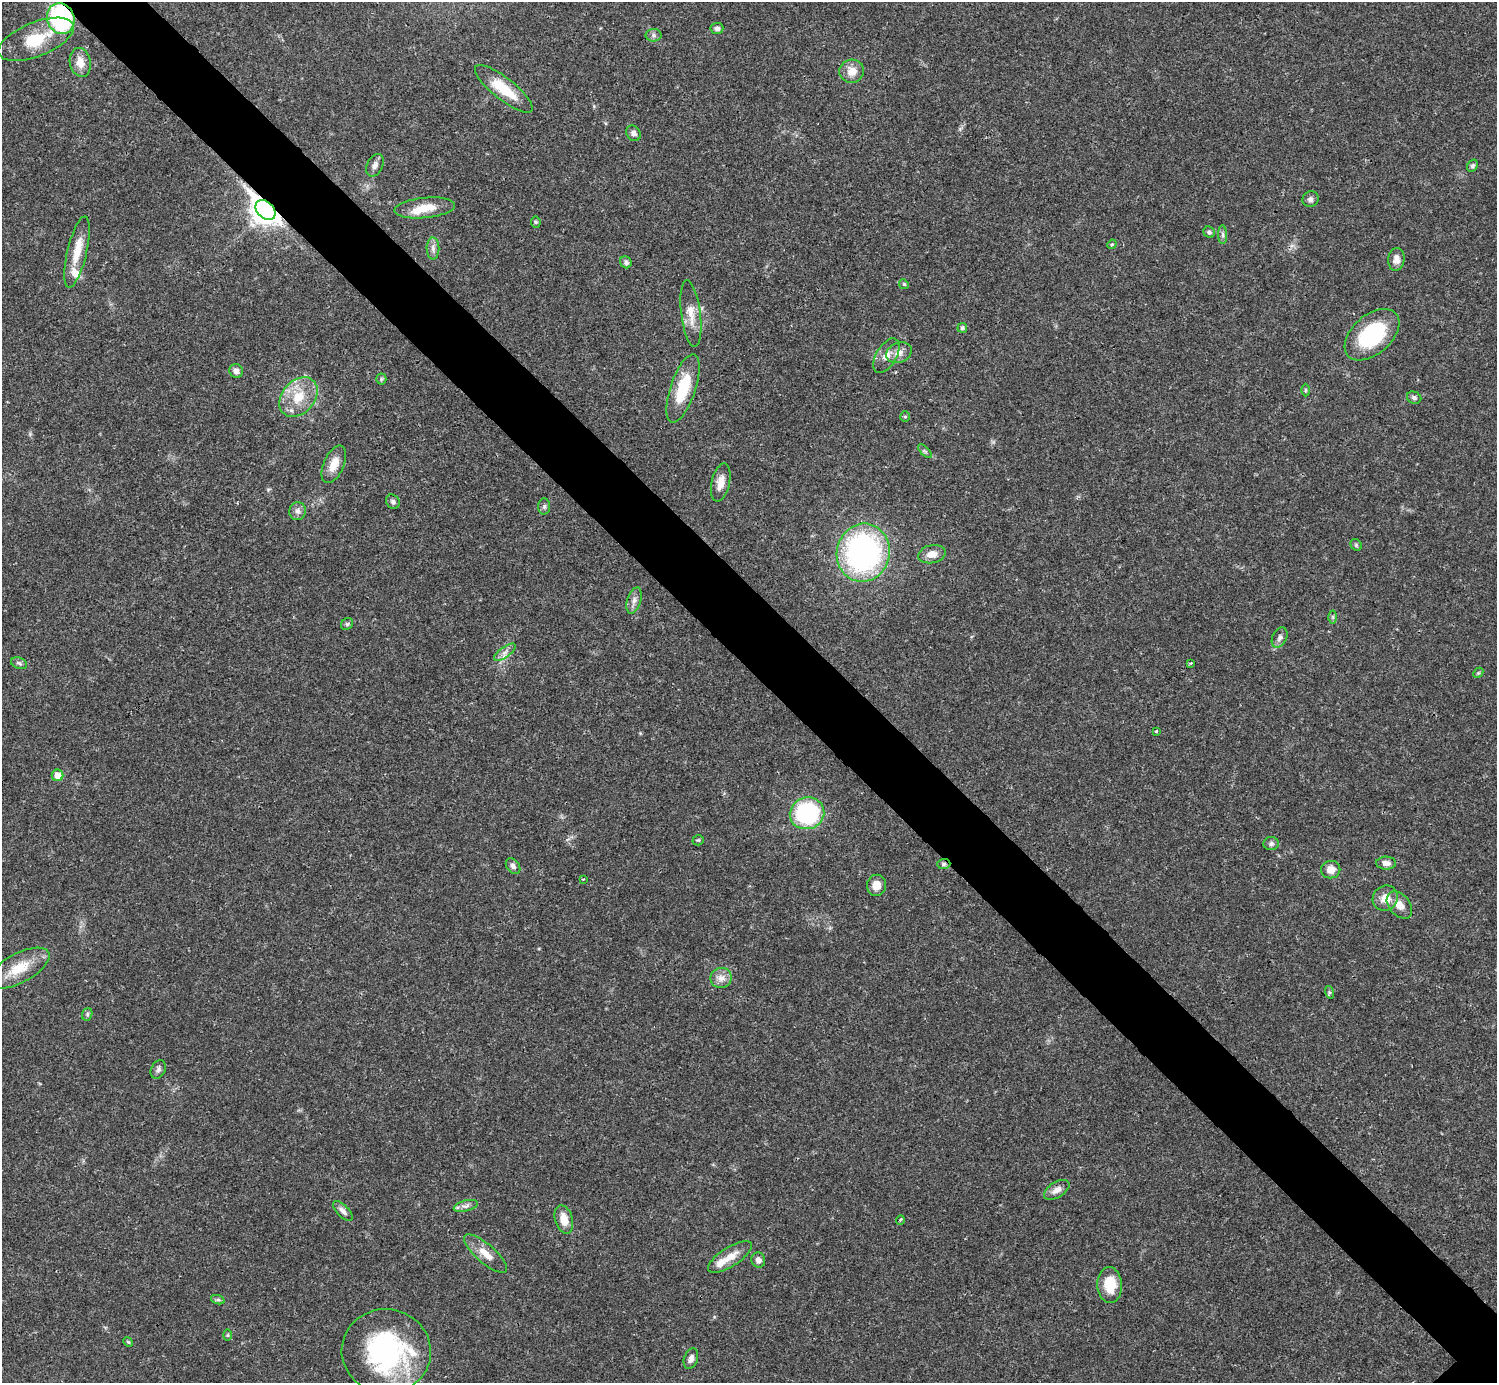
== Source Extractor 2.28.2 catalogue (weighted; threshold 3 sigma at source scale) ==
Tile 11 of 4 x 4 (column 3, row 3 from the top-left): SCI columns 2990-4484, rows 1539-2919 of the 5981 x 5981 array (HDU 1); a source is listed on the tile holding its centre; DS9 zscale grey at full resolution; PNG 1499 x 1385 px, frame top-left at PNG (2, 2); each listed source drawn as its Kron ellipse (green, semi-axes under 4 px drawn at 4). Shown black and unused: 6% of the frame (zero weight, under 3 of 4 exposures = <1% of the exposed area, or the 3 px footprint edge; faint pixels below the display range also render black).
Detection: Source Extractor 2.28.2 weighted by HDU 2 'WHT'; one run over the whole footprint, this tile lists its part. Background 0.0208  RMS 0.0022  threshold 0.0101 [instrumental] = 3 sigma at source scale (4.5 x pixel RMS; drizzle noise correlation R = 1.50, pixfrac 1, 0.05/0.05 arcsec/px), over >= 5 px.
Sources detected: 86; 3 inside a brighter listed object's ellipse — not listed separately; the other 83 listed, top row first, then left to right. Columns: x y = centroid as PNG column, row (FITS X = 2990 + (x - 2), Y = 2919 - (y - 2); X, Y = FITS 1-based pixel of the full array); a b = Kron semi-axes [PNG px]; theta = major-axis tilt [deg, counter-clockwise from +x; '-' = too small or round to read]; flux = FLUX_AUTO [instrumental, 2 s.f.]
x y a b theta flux
61 18 16 13 -66 36
717 29 6 5 - 0.79
653 35 8 6 -1 0.61
36 39 40 17 22 8.9
80 62 14 10 -79 2.5
852 71 12 11 - 2.6
504 89 36 11 -38 7.2
633 133 8 6 -54 0.89
375 165 12 8 62 1.1
1472 166 6 5 - 0.46
1310 199 8 7 - 0.81
425 208 30 10 5 4.5
266 210 12 8 -45 280
536 222 5 5 - 0.33
1209 232 6 5 - 0.49
1223 235 9 4 -89 0.57
1112 244 5 4 - 0.28
433 248 11 6 -90 0.98
77 252 36 9 77 4.6
1396 259 11 8 85 1.5
626 262 6 5 - 0.62
904 284 5 4 - 0.28
691 314 33 9 -83 3.3
962 328 5 5 - 0.52
1372 335 32 19 41 18
899 353 13 10 22 1.7
886 356 19 10 60 2.2
236 371 7 6 - 1.1
381 379 5 5 - 0.34
683 388 36 12 71 9.2
1305 390 6 4 89 0.32
298 397 22 16 49 6.2
1414 398 7 6 - 0.62
905 417 5 4 - 0.33
925 451 9 3 -45 0.38
334 464 20 10 66 3.1
721 482 19 9 77 2.4
393 502 7 6 - 0.62
544 506 8 6 87 0.57
297 511 9 8 - 0.95
1356 545 6 5 - 0.37
863 553 29 26 77 57
932 554 14 9 12 2.1
634 600 13 6 72 1.2
1333 617 6 4 -90 0.35
347 624 6 5 - 0.41
1280 637 10 7 63 0.91
505 652 13 5 36 1.1
19 663 8 5 -17 0.55
1191 663 4 3 - 0.23
1478 673 6 4 46 0.29
1156 731 3 3 - 0.26
57 775 6 6 - 2.5
807 813 17 16 - 25
698 840 6 5 - 0.32
1271 844 7 6 - 0.68
1386 863 10 6 -1 1.2
944 864 7 5 1 0.44
513 866 9 6 -53 0.73
1331 870 9 8 - 2.2
583 879 4 2 - 0.18
877 885 10 9 - 2.3
1385 898 13 12 - 2.9
1399 905 15 10 -49 2.4
19 968 34 14 28 6.2
721 978 11 10 - 1.7
1329 992 6 4 -71 0.34
87 1014 6 5 - 0.42
158 1069 10 7 63 0.74
1057 1190 14 7 32 1.5
466 1206 12 5 14 0.92
343 1211 12 6 -47 1.1
564 1219 14 8 -74 2.9
900 1220 5 3 - 0.23
485 1254 27 9 -41 3.2
730 1257 25 9 32 3.1
758 1260 7 7 - 1.2
1110 1285 18 12 -86 5.6
218 1300 7 4 -18 0.43
228 1335 6 4 89 0.25
128 1342 5 4 - 0.28
386 1351 45 42 -8 39
691 1359 11 7 71 1
Overlapping masked pixels (flux is a lower limit): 3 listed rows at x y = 61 18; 266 210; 944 864